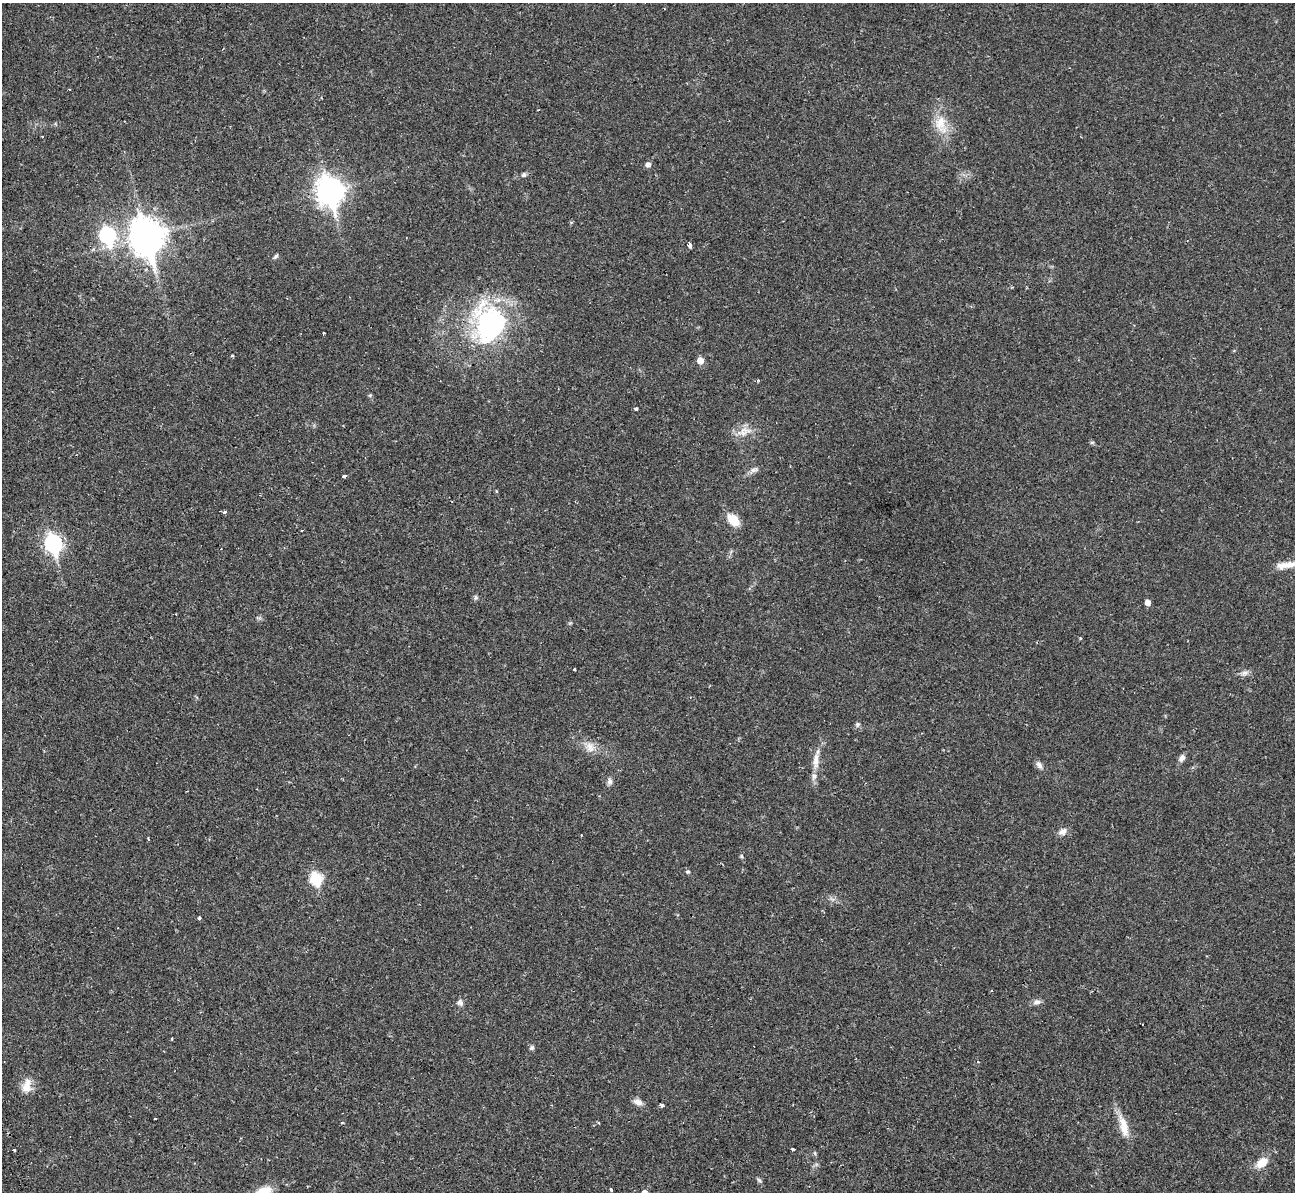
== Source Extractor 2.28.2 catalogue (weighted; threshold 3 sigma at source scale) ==
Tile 7 of 4 x 4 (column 3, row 2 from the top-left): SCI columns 2601-3893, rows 2688-3877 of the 5239 x 5221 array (HDU 1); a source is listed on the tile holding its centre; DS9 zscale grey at full resolution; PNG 1297 x 1194 px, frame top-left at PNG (2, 3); no overlay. Shown black and unused: <1% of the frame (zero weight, under 2 of 3 exposures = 3% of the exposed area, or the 3 px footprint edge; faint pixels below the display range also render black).
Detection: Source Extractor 2.28.2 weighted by HDU 2 'WHT'; one run over the whole footprint, this tile lists its part. Background 0.0272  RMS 0.0041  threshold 0.0185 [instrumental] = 3 sigma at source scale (4.5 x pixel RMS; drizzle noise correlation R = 1.50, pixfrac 1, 0.05/0.05 arcsec/px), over >= 5 px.
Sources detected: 56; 2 cosmic-ray / hot-pixel residue — not listed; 1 inside a brighter listed object's ellipse — not listed separately; the other 53 listed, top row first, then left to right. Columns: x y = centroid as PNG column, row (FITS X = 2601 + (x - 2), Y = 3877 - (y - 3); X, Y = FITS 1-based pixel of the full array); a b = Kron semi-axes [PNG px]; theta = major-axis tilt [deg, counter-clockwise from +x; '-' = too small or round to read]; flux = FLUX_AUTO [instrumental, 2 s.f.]
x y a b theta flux
941 124 27 15 -80 8.9
648 165 6 5 - 1.6
524 175 6 5 - 0.94
330 191 11 9 -74 400
107 235 8 7 - 73
147 236 14 11 -76 600
690 245 6 4 83 1.6
276 256 8 4 45 0.67
489 324 44 36 90 64
324 333 3 2 - 0.29
232 356 4 3 - 0.5
700 361 5 5 - 3.8
370 395 6 3 18 0.41
636 409 3 3 - 2.6
743 433 9 5 -19 1.7
754 470 13 6 12 1.4
344 476 4 3 - 2.7
225 512 6 4 26 0.61
733 520 12 8 -46 8.8
53 544 9 7 -73 97
1286 565 32 8 9 5.3
475 597 6 5 - 0.74
1148 603 5 4 - 2.8
1081 638 3 3 - 0.45
574 669 3 3 - 0.47
1245 673 9 6 26 1.4
858 724 7 5 73 0.77
590 747 15 10 -68 3.5
1182 758 8 7 - 1.6
816 761 23 8 87 4.2
1039 765 11 7 -56 1.6
610 781 8 7 - 1.3
1062 832 11 8 27 2.1
148 839 3 2 - 0.51
741 856 5 5 - 0.54
688 872 6 4 2 0.57
316 878 7 6 - 33
199 918 4 3 - 1.1
1207 956 3 2 - 0.26
460 1002 9 7 -43 1.3
1037 1002 10 7 25 1.6
172 1039 3 2 - 0.36
532 1048 6 5 - 0.95
27 1086 20 11 78 4.7
638 1102 13 7 -23 2.1
662 1105 4 3 - 1.3
342 1122 4 3 - 0.35
1124 1126 31 10 -75 6.6
793 1149 3 3 - 1.8
14 1150 3 3 - 1.1
1262 1162 12 8 36 5.7
759 1180 8 4 -36 0.7
611 1190 3 3 - 1.7
Isophote crosses this tile's border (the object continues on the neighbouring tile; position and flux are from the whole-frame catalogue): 1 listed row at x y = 1286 565